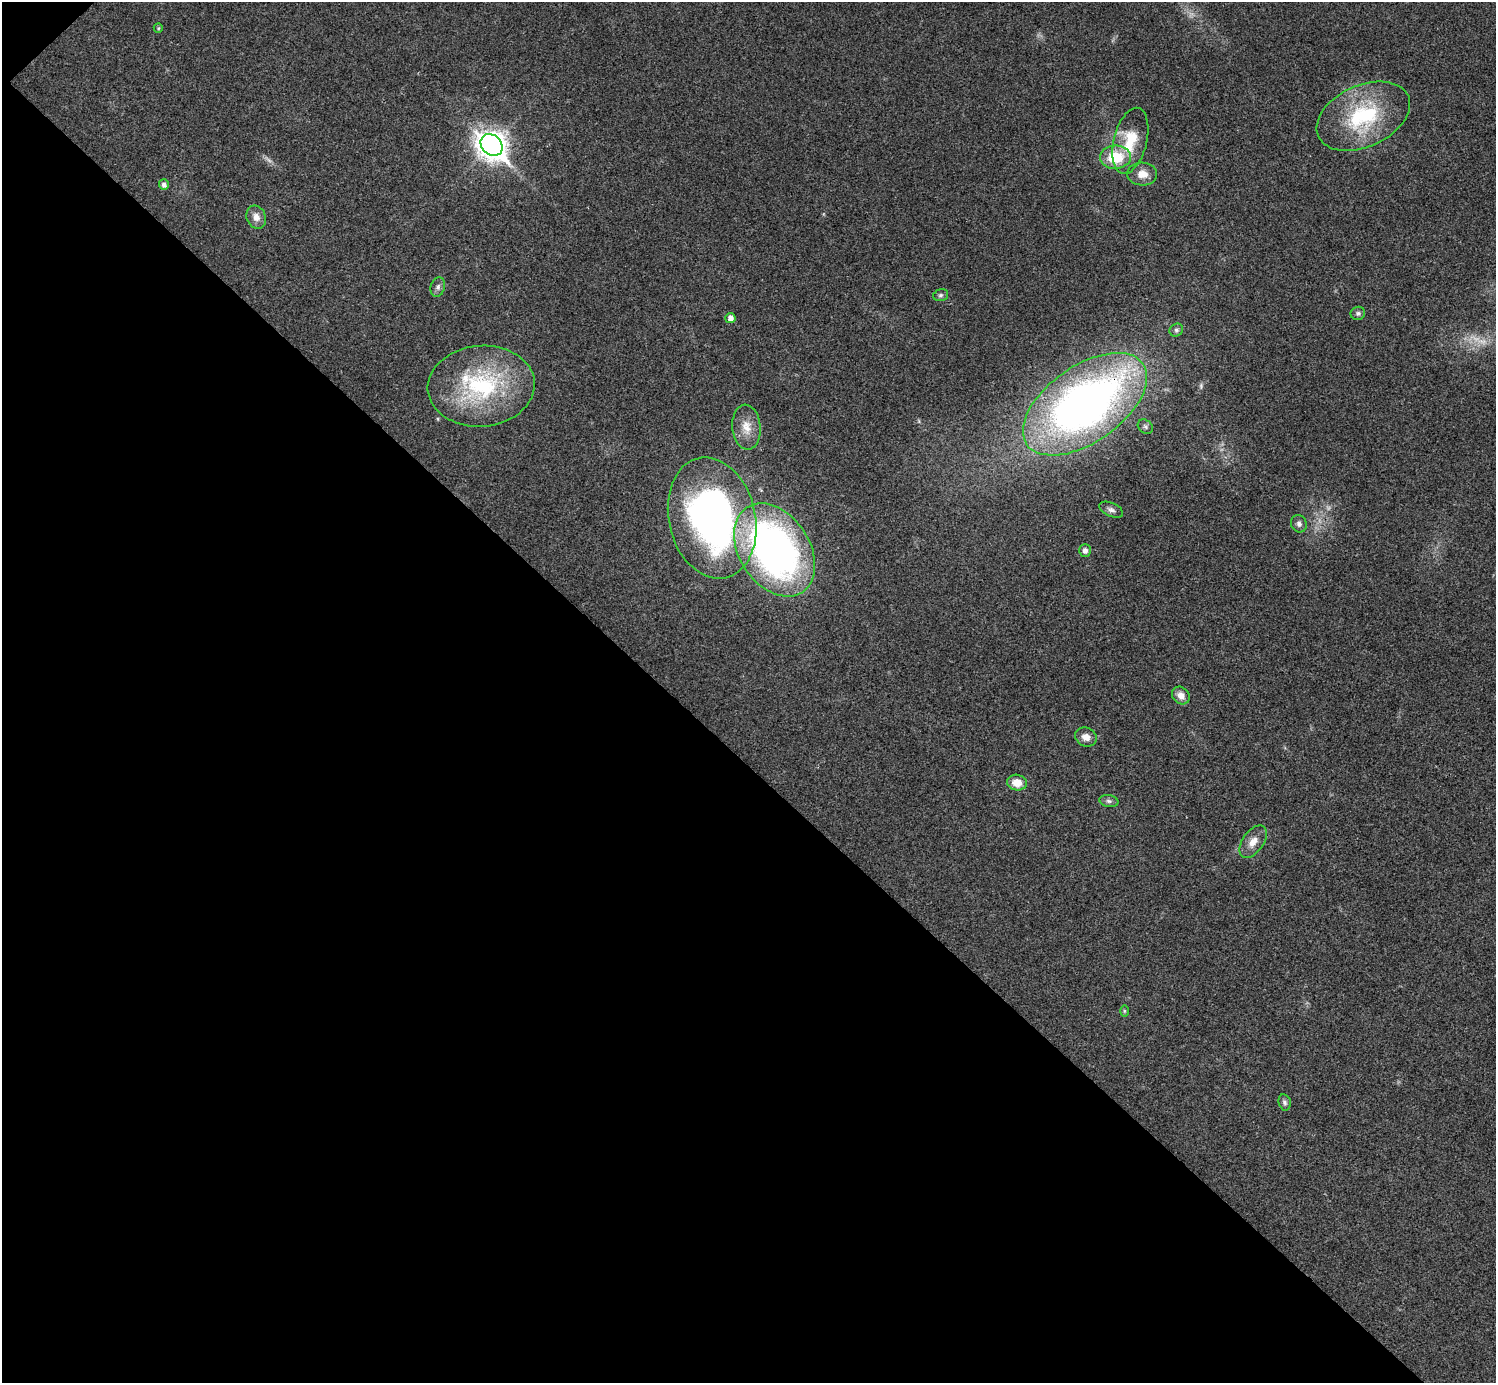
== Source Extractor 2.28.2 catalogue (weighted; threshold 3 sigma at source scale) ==
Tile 9 of 4 x 4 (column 1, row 3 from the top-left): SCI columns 6-1499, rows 1682-3062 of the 5983 x 5983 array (HDU 1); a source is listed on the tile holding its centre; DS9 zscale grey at full resolution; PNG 1498 x 1385 px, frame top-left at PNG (2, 2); each listed source drawn as its Kron ellipse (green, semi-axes under 4 px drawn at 4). Shown black and unused: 45% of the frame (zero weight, under 3 of 4 exposures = <1% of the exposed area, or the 3 px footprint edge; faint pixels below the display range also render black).
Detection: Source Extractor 2.28.2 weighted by HDU 2 'WHT'; one run over the whole footprint, this tile lists its part. Background 0.0222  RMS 0.0054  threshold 0.0242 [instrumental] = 3 sigma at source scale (4.5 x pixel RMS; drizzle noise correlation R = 1.50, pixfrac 1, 0.05/0.05 arcsec/px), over >= 5 px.
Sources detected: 32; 3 too faint to see at this stretch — neither listed nor drawn; the other 29 listed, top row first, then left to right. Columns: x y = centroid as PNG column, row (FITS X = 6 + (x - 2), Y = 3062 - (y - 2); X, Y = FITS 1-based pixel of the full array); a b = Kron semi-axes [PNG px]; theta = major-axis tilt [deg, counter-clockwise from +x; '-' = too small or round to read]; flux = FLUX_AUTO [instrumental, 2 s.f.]
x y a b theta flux
158 28 5 4 - 0.64
1363 116 49 30 25 49
1130 141 34 16 76 18
492 145 12 9 -44 640
1115 157 15 11 4 19
1142 174 15 11 -4 5.9
164 185 5 5 - 2.1
256 217 12 9 -71 4.1
438 287 10 7 72 2
941 295 8 5 15 1.2
1358 313 7 6 - 1.3
730 318 5 5 - 2.3
1176 330 7 6 - 1.3
481 386 53 40 4 67
1085 404 71 38 35 330
746 427 22 14 -84 8.6
1145 427 8 6 -39 1.4
1111 510 13 6 -24 2.3
712 518 61 43 -77 220
1299 524 9 8 - 2.1
774 550 50 35 -57 250
1085 550 6 5 - 2.2
1181 695 9 8 - 4.1
1086 737 11 9 -23 3.9
1017 783 10 8 -10 7
1109 801 9 6 -11 1.5
1253 842 18 10 55 6.1
1124 1011 6 4 -90 0.7
1285 1102 8 6 -77 1.5
Overlapping masked pixels (flux is a lower limit): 1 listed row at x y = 1085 404